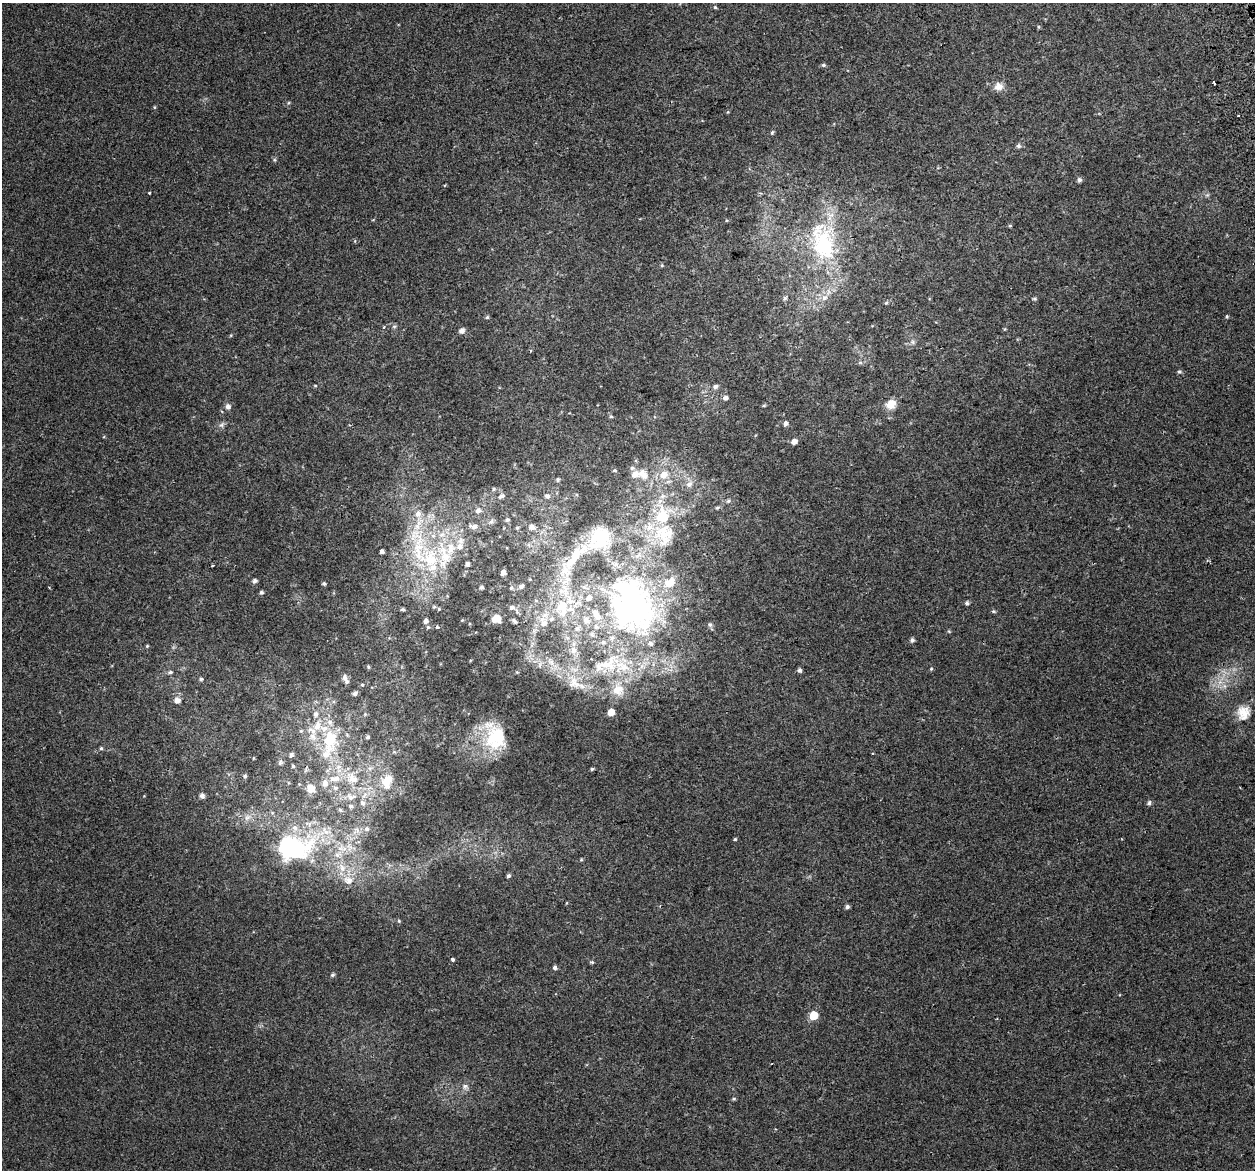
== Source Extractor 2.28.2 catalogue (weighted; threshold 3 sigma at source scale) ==
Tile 10 of 4 x 4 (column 2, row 3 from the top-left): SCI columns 1296-2548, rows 1289-2456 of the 5097 x 4867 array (HDU 1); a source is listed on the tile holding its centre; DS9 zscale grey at full resolution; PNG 1257 x 1172 px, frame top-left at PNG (2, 3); no overlay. Shown black and unused: <1% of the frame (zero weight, under 2 of 3 exposures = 3% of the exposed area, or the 3 px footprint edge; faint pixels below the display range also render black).
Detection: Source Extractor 2.28.2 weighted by HDU 2 'WHT'; one run over the whole footprint, this tile lists its part. Background 0.00356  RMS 0.0041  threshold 0.0185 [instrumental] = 3 sigma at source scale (4.5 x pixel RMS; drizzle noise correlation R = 1.50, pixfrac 1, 0.0396/0.0396 arcsec/px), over >= 5 px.
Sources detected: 183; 4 inside a brighter object's white glare — not listed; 43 inside a brighter listed object's ellipse — not listed separately; the other 136 listed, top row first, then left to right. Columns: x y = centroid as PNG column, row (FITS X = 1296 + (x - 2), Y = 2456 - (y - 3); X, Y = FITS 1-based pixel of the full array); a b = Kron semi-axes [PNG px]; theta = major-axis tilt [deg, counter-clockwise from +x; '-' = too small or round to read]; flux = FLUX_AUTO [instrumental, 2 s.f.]
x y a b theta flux
715 7 5 5 - 0.56
1038 27 5 3 - 0.42
823 65 6 5 - 0.67
1214 83 3 3 - 0.9
998 86 11 10 - 3.2
154 107 5 3 - 0.39
1238 116 3 2 - 0.75
772 133 6 4 62 0.59
1018 146 7 5 -52 0.8
274 160 5 5 - 0.56
1079 180 5 5 - 1.1
149 193 3 3 - 0.84
1010 226 5 3 - 0.41
825 248 56 31 -60 43
662 265 5 4 - 0.45
785 298 5 5 - 0.74
824 298 10 8 43 2.6
1034 299 6 4 -1 0.55
886 303 5 5 - 0.52
1227 316 5 4 - 0.46
487 317 5 5 - 0.59
384 327 4 3 - 0.64
462 331 7 6 - 1.7
913 342 7 4 -89 0.83
530 350 4 3 - 0.4
860 363 7 4 19 0.66
1179 372 5 5 - 0.7
315 386 5 3 - 0.37
715 386 7 6 - 1.2
725 398 6 5 - 1.3
891 404 13 11 35 4.3
764 405 6 4 1 0.44
228 406 6 6 - 1.6
611 416 5 5 - 0.62
785 423 6 5 - 1.3
221 425 10 5 42 1.2
794 442 6 5 - 2.1
614 470 5 4 - 0.55
643 474 19 12 -57 6.2
664 475 12 10 43 5
557 480 5 4 - 0.64
689 484 10 8 44 2.2
494 489 5 4 - 0.5
502 496 8 5 24 1.1
547 496 6 6 - 1.1
728 501 5 5 - 0.65
717 508 6 4 25 0.64
478 510 6 6 - 1.3
663 515 24 19 83 20
507 520 4 3 - 0.72
491 521 7 5 65 0.85
473 526 9 6 -6 1.7
531 527 6 6 - 1.5
517 528 4 4 - 0.42
459 546 12 9 89 3.4
418 550 86 20 -84 37
382 551 4 4 - 1.2
444 554 41 15 -69 16
467 564 4 4 - 1.3
212 566 3 3 - 1.1
503 573 4 4 - 1.9
255 581 5 4 - 1
324 584 4 4 - 0.67
521 586 5 5 - 0.91
481 587 4 3 - 0.83
511 588 5 4 - 0.51
261 592 4 4 - 0.75
967 603 5 5 - 0.83
512 607 6 5 - 1.4
636 608 101 69 -52 150
402 609 5 4 - 0.57
993 611 6 5 - 0.56
496 619 7 6 - 5.9
462 620 4 4 - 0.32
514 621 5 4 - 1
543 622 13 10 -74 3.8
437 627 3 3 - 1.1
949 631 5 4 - 0.42
912 640 6 5 - 1
147 646 4 4 - 0.42
573 650 10 9 - 3.2
368 667 5 4 - 0.5
931 669 4 4 - 0.42
799 670 5 5 - 0.99
170 672 6 5 - 0.77
344 678 8 6 -79 1.4
201 679 6 5 - 0.73
575 683 35 16 -33 13
362 685 5 4 - 0.47
618 689 22 19 83 10
355 693 6 5 - 1
177 700 7 7 - 2.4
611 712 5 5 - 5.4
1243 713 19 17 79 6.2
315 714 8 7 - 1.6
365 714 5 4 - 0.53
301 731 6 5 - 0.61
499 736 41 25 -63 17
367 737 4 4 - 0.7
330 739 30 19 90 21
101 748 4 4 - 0.62
291 755 6 5 - 1.1
280 762 8 6 64 0.91
293 766 5 5 - 0.53
592 769 4 3 - 0.6
306 770 7 4 70 0.68
245 776 5 5 - 0.63
352 778 22 14 -37 9.6
332 779 9 7 18 2.4
388 780 18 12 21 6
288 783 5 3 - 0.38
325 783 9 7 67 2.7
335 788 8 6 14 1.2
311 789 8 7 - 5.8
202 796 7 5 0 1.1
350 797 15 10 2 4.6
363 803 9 7 -65 1.7
1149 803 7 5 62 0.92
340 810 6 5 - 0.73
247 817 11 7 44 2.3
356 831 13 10 40 3.7
735 839 4 3 - 0.45
293 848 52 33 6 58
581 860 5 4 - 0.45
342 868 15 9 -64 5.2
508 876 5 4 - 0.87
566 903 5 3 - 0.32
847 907 5 5 - 0.95
399 921 5 4 - 0.49
452 960 4 3 - 0.97
592 962 6 4 -19 0.54
555 967 5 5 - 1
332 975 6 4 16 0.71
813 1015 6 5 - 12
465 1086 9 8 - 1.7
734 1099 5 4 - 0.56